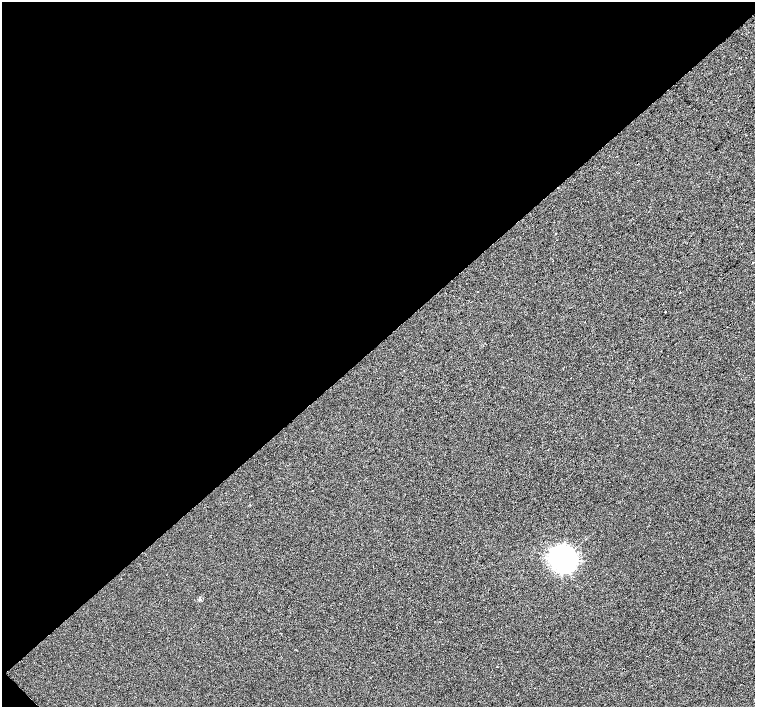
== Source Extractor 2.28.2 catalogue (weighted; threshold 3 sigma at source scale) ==
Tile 5 of 4 x 4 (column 1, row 2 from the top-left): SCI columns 5-1509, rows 3033-4441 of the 6025 x 6000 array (HDU 1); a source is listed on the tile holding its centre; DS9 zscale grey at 2 x 2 block average (1 PNG px = mean of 2 x 2 image px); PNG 757 x 709 px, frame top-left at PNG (2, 2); no overlay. Shown black and unused: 49% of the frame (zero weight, under 2 of 3 exposures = <1% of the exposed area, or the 3 px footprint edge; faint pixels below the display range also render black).
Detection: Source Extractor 2.28.2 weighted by HDU 2 'WHT'; one run over the whole footprint, this tile lists its part. Background 1.90e-04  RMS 0.0056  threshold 0.0252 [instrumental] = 3 sigma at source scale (4.5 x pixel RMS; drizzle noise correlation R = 1.50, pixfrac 1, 0.0396/0.0396 arcsec/px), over >= 5 px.
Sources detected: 7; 2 cosmic-ray / hot-pixel residue — not listed; the other 5 listed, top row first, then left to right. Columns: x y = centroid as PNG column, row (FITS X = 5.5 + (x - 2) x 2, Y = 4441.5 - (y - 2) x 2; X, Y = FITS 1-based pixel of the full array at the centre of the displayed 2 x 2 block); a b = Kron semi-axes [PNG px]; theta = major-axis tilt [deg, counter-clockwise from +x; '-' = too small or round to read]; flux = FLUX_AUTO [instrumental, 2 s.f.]
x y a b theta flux
753 262 2 2 - 5.1
665 312 2 2 - 0.66
585 322 2 2 - 0.48
563 559 7 6 - 990
497 667 2 2 - 0.55
Isophote crosses this tile's border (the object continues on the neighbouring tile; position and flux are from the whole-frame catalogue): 1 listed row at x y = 753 262